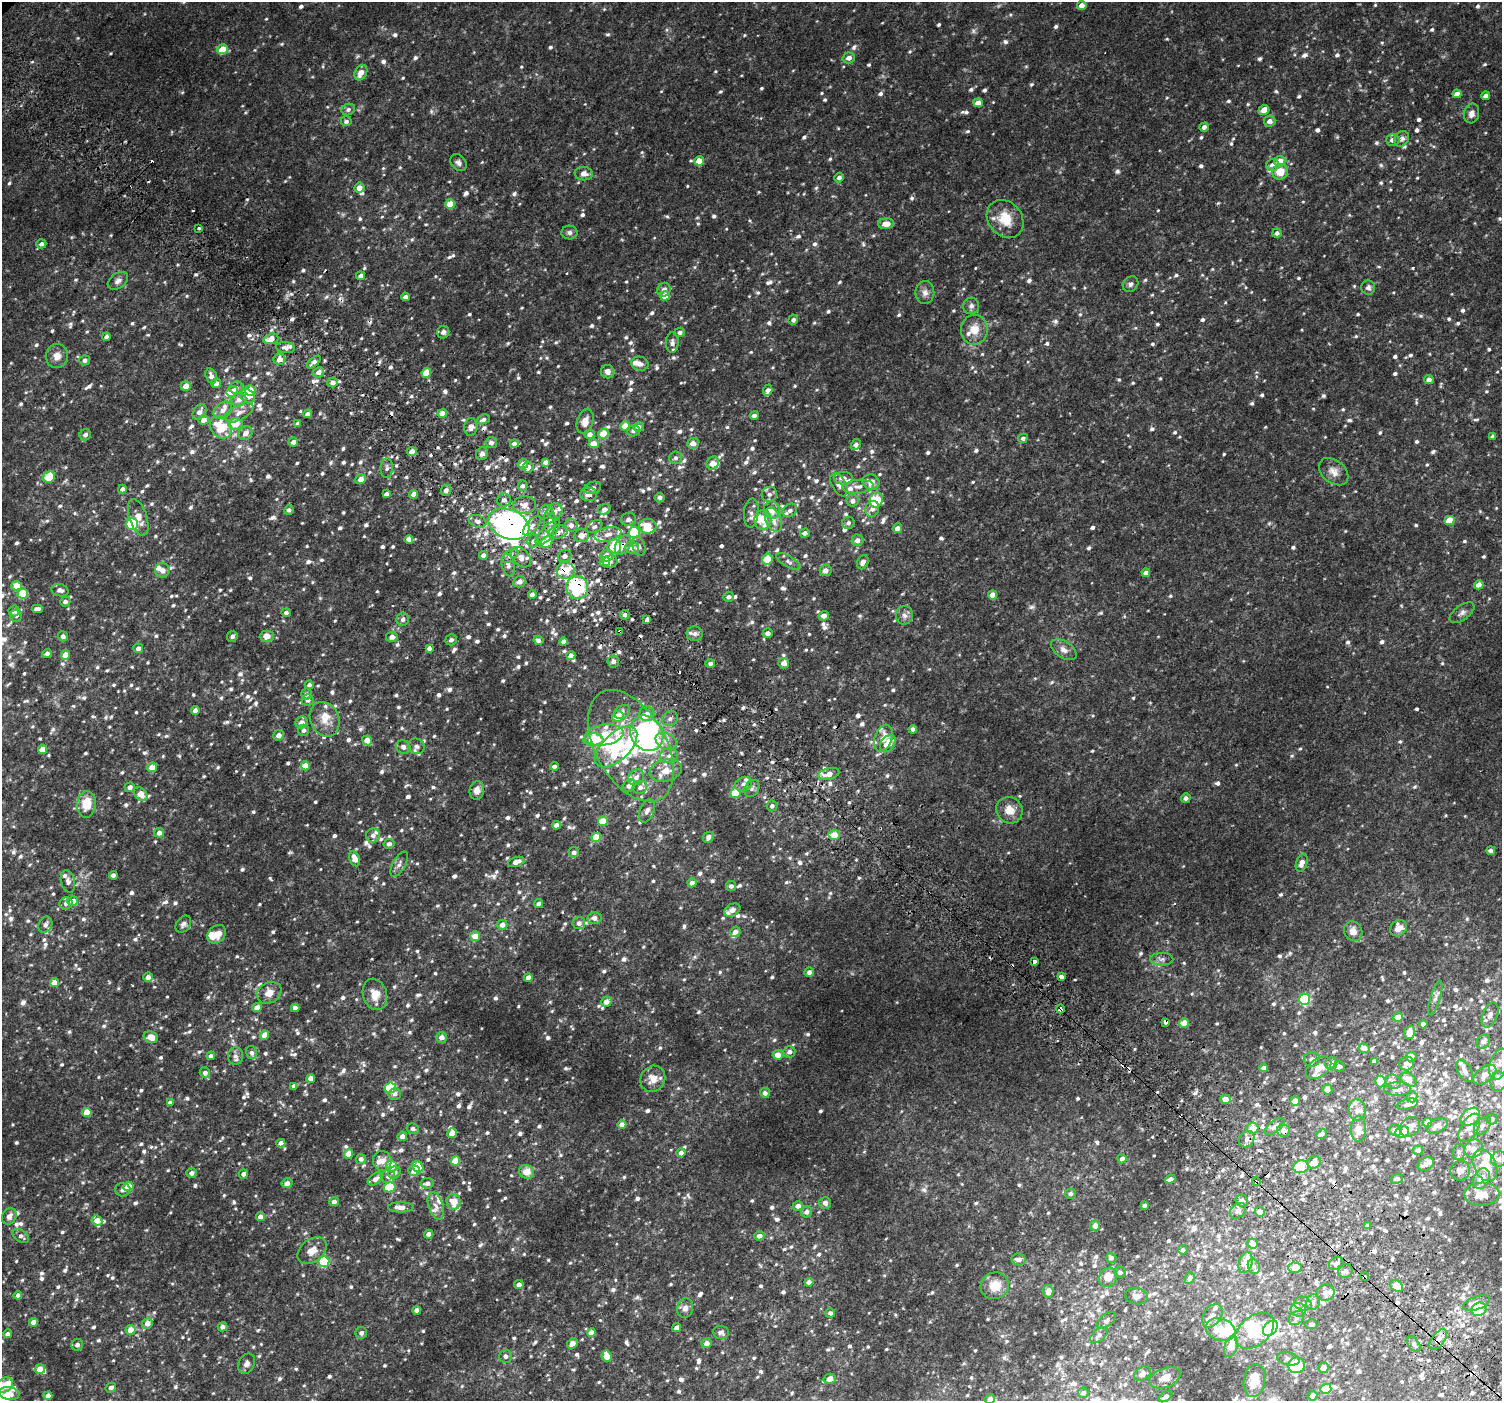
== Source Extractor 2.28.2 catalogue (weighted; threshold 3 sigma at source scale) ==
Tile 6 of 4 x 4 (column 2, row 2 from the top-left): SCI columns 1564-3063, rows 3024-4422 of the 6113 x 6113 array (HDU 1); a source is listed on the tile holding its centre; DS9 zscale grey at full resolution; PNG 1504 x 1403 px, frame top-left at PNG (2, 2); each listed source drawn as its Kron ellipse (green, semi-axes under 4 px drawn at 4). Shown black and unused: <1% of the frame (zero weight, under 2 of 3 exposures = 3% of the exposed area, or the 3 px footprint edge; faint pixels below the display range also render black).
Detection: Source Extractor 2.28.2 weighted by HDU 2 'WHT'; one run over the whole footprint, this tile lists its part. Background 0.0336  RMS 0.0094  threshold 0.0425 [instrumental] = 3 sigma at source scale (4.5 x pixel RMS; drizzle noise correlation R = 1.50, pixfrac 1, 0.0396/0.0396 arcsec/px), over >= 5 px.
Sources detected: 1629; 11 inside a brighter object's white glare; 25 cosmic-ray / hot-pixel residue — neither listed nor drawn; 90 inside a brighter listed object's ellipse — not listed separately; of the other 1503, all 500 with FLUX_AUTO >= 2.9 (the completeness limit of this list) listed and drawn (1003 fainter detections not listed), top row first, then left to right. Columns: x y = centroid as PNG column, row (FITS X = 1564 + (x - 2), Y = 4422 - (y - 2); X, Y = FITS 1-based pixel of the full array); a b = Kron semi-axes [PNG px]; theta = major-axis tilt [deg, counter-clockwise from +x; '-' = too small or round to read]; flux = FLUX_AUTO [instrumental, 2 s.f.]
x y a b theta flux
1082 5 4 4 - 6.7
223 49 5 5 - 18
849 58 6 5 - 5.2
361 73 8 6 60 8.5
1457 94 4 4 - 6.4
1485 96 4 4 - 4.3
978 103 5 4 - 8.3
348 109 7 5 24 3.2
1264 110 5 4 - 9.2
1471 113 10 7 76 5.4
346 121 5 5 - 3.2
1270 121 6 5 - 5.3
1204 127 4 4 - 3.8
1402 139 8 6 52 4
1393 140 6 6 - 5.1
699 161 5 4 - 13
1280 161 6 5 - 11
458 163 9 7 -50 3.4
1272 165 6 5 - 4.5
1280 172 8 7 - 13
584 174 9 6 -7 5.3
839 178 5 4 - 3.2
359 188 5 5 - 5.9
450 204 5 4 - 20
1005 219 20 16 -50 22
886 224 8 5 4 8.6
199 228 3 3 - 5
569 233 8 7 - 3
1277 233 4 4 - 3.3
41 244 5 4 - 3.3
361 276 4 4 - 3.3
118 281 11 7 35 4.4
1130 284 8 7 - 2.9
1368 287 7 7 - 3
664 290 7 6 - 4.3
925 293 11 9 88 5.3
665 296 5 4 - 13
405 297 4 4 - 4.1
971 306 8 8 - 3.6
793 320 5 5 - 2.9
974 330 15 13 80 13
443 332 6 6 - 3.2
680 332 5 4 - 3.5
107 337 4 4 - 3.7
271 339 8 5 18 10
672 343 10 6 90 3.7
285 348 9 5 -7 4.1
57 356 12 11 - 8.1
279 359 6 5 - 8.3
85 360 5 5 - 3.6
314 362 8 4 41 3.6
640 364 9 7 -12 4.3
318 372 6 5 - 5.5
608 372 7 6 - 4.7
426 373 5 4 - 17
211 376 8 5 -72 4.8
1429 380 5 4 - 4.7
333 382 5 5 - 5.1
216 383 5 4 - 4.1
186 386 5 4 - 9.3
236 388 7 6 - 3.3
250 390 5 5 - 19
768 390 6 4 71 3.1
232 392 6 5 - 9.3
247 396 8 6 -35 12
239 400 7 6 - 5.1
223 410 10 7 40 5.1
199 412 8 6 55 6
239 413 16 7 28 6.6
308 414 4 4 - 4.3
442 414 4 4 - 9.9
754 415 4 4 - 3.3
483 419 7 4 22 3.2
204 420 5 5 - 7.4
585 422 13 8 73 8.2
235 424 7 6 - 17
298 424 4 4 - 3.1
625 426 5 4 - 16
221 427 12 10 -50 31
471 427 9 6 84 4.7
639 427 5 4 - 3.7
633 431 6 5 - 3.3
245 433 7 6 - 6
590 434 5 4 - 4.4
604 434 5 5 - 19
85 435 6 5 - 3.6
1493 436 4 4 - 4
1023 438 5 4 - 3.5
293 442 4 4 - 4.4
491 443 6 5 - 3.9
594 443 5 4 - 8.8
693 443 6 5 - 5.9
514 444 4 4 - 4.5
856 444 6 4 59 3.4
412 452 5 4 - 8.6
482 454 6 6 - 3.3
676 458 6 6 - 3
546 462 4 4 - 5.1
713 463 7 6 - 7
523 464 5 4 - 6.3
528 467 5 5 - 6
387 468 10 6 87 3.2
1334 472 16 11 -40 8
49 477 6 5 - 22
843 478 9 6 -1 5.5
361 479 5 5 - 6.7
871 482 8 7 - 8.7
839 485 13 7 -62 5.5
523 486 5 5 - 3.6
858 487 16 7 5 5.7
593 488 9 6 19 3.9
122 489 4 4 - 3.5
446 490 6 5 - 3
386 494 4 4 - 3.4
414 494 4 4 - 6.5
589 494 8 6 -9 6.5
769 494 8 7 - 3.6
660 498 5 5 - 3.4
504 500 7 6 - 3.8
876 500 8 6 72 37
853 501 6 6 - 4.5
524 505 11 9 1 8.1
605 509 6 5 - 6
872 509 8 7 - 4.7
289 510 5 4 - 3.2
772 510 9 8 - 11
790 510 8 6 35 3.4
555 511 8 7 - 4.7
545 512 8 6 41 3.8
751 513 14 7 84 4.3
138 517 19 9 -72 11
628 519 7 6 - 3.8
763 520 10 8 -83 17
773 520 13 7 -65 8.6
478 521 9 6 -18 3.8
550 521 13 6 -88 4.6
1450 521 5 4 - 20
848 523 6 6 - 3.4
132 524 6 6 - 59
509 524 21 14 -22 260
571 525 6 6 - 4.6
532 526 12 5 49 4.6
648 526 9 7 -1 19
594 527 9 5 30 2.9
897 528 5 4 - 5.7
558 532 10 6 14 4.4
634 532 6 5 - 35
548 533 16 6 47 7.1
805 533 5 4 - 3.9
608 534 14 7 13 6.6
581 535 7 6 - 7.3
409 539 4 4 - 5.6
857 540 6 6 - 5.3
533 541 6 5 - 3.1
547 542 6 5 - 23
623 545 11 7 58 5.6
639 546 10 6 -73 3.6
614 547 7 7 - 31
632 548 7 6 - 6.5
483 555 4 4 - 5.1
510 555 9 5 38 3.9
565 556 7 5 30 3.9
607 556 6 6 - 11
521 557 12 8 -47 7.1
767 559 5 5 - 21
788 561 13 5 -30 3.6
605 562 5 5 - 9.5
610 562 7 6 - 3.7
863 562 7 5 68 4.8
508 565 11 6 -78 4.8
162 570 7 7 - 6
826 570 6 5 - 4.7
566 571 9 8 - 15
1146 573 4 4 - 5.9
519 582 6 5 - 5.4
1479 585 5 4 - 7.7
16 586 5 5 - 13
577 587 11 11 - 85
60 590 9 6 -15 4.2
23 594 5 5 - 30
532 595 4 4 - 4.5
993 595 4 4 - 12
729 597 5 5 - 3.2
65 602 5 5 - 3.5
37 609 5 4 - 4.8
14 611 5 5 - 4.5
286 613 4 4 - 3.6
1462 613 14 7 36 4.3
625 615 5 5 - 3.1
904 615 9 8 - 4.2
16 616 6 6 - 3.6
824 616 5 4 - 6.2
403 619 6 6 - 3.8
646 620 4 3 - 9
620 631 3 3 - 15
768 633 5 4 - 4.4
695 634 8 7 - 3.3
63 636 5 5 - 3.6
232 636 6 5 - 3
267 636 7 5 0 7.8
392 637 6 5 - 4.8
451 640 5 5 - 3.8
538 640 5 4 - 3.2
563 642 4 4 - 6.3
138 648 5 4 - 4.1
429 648 4 4 - 4.1
1064 650 14 8 -34 5.8
47 653 5 4 - 3.1
65 655 5 4 - 11
571 656 4 4 - 7.2
613 661 6 6 - 3.8
710 663 5 4 - 3.1
784 663 5 5 - 6.8
309 685 4 4 - 3.3
306 694 6 5 - 2.9
308 700 6 6 - 3.4
195 711 4 4 - 4.7
622 712 8 6 34 4
647 714 7 7 - 6
618 716 6 5 - 16
325 719 18 14 -64 13
670 719 8 7 - 3.4
302 722 6 6 - 5.7
913 729 4 4 - 3.1
304 730 5 5 - 3.1
647 733 19 15 -54 96
278 735 5 5 - 6
604 735 20 10 9 19
883 738 14 8 72 11
367 740 5 4 - 10
593 740 10 6 2 29
666 741 11 8 -27 5.8
888 744 9 6 52 13
416 746 8 7 - 3.3
631 746 61 35 -60 120
403 747 7 6 - 5.3
616 747 26 13 44 49
43 749 5 4 - 13
669 756 9 7 10 4.6
305 766 4 4 - 15
554 766 4 4 - 3.5
152 767 5 5 - 9.6
666 771 16 11 13 13
829 774 10 5 14 9.9
636 777 8 7 - 5.9
743 784 8 6 28 3.6
629 786 7 5 51 4.6
130 787 5 4 - 4
640 787 7 6 - 4.3
752 789 9 7 58 3.1
477 791 9 7 80 6.2
735 793 5 5 - 23
141 794 8 5 -49 11
1186 798 5 4 - 3.2
86 804 13 9 85 21
772 806 5 5 - 3.1
1009 810 14 12 -45 11
647 811 12 7 67 4.9
603 821 5 4 - 23
556 825 4 4 - 6.9
159 833 5 5 - 5.8
373 835 7 6 - 4.8
834 835 5 5 - 12
596 837 5 4 - 24
708 837 6 5 - 5
389 844 5 5 - 3.4
1491 850 4 4 - 3.4
574 852 5 5 - 3.2
354 859 8 5 -66 11
516 862 8 4 17 8.2
1302 863 9 5 72 6.9
399 864 14 6 61 4.5
113 875 4 4 - 5.4
68 881 11 7 -76 3.7
692 883 4 4 - 5.9
731 886 5 5 - 3.8
73 901 5 4 - 8.2
66 903 7 6 - 3.3
539 904 4 4 - 3.6
732 910 8 6 27 4.3
594 918 7 6 - 5.5
579 923 6 6 - 4.5
183 924 9 6 51 3.4
45 925 8 6 65 3.6
502 925 5 5 - 6.1
1398 928 9 7 38 9.5
1353 931 10 9 - 7.8
735 932 5 5 - 4.6
217 934 10 8 47 9.7
475 936 5 5 - 12
1162 959 11 6 -1 3.3
1034 961 4 3 - 6.3
809 972 5 4 - 3.9
148 977 5 4 - 5.3
1061 977 3 3 - 22
528 978 4 4 - 6.7
54 983 4 4 - 10
269 993 13 10 31 8.6
375 994 16 12 -73 13
1435 998 18 5 73 3.6
1305 999 5 5 - 74
606 1002 5 4 - 6.1
257 1008 4 4 - 10
295 1008 4 4 - 5.1
1060 1009 4 3 - 23
1490 1015 13 7 68 4.7
1398 1017 5 4 - 11
1166 1022 4 3 - 9.2
1184 1023 5 4 - 11
1423 1024 4 4 - 5.2
1410 1032 7 5 70 7.8
265 1035 5 4 - 11
151 1037 7 5 -20 11
441 1037 5 5 - 5.7
1483 1042 7 6 - 4.2
1364 1048 5 5 - 7.2
252 1052 7 5 -75 3
789 1052 6 5 - 3.8
778 1055 5 5 - 8.4
211 1056 4 4 - 3.2
236 1056 8 7 - 4.1
1411 1057 5 4 - 14
1312 1059 8 7 - 3.5
1374 1061 4 4 - 3.3
1331 1063 6 5 - 4.9
1407 1063 7 7 - 5.9
1499 1064 16 9 72 6.5
1339 1066 5 5 - 3
1264 1068 4 4 - 4.4
1319 1068 14 9 37 10
1465 1071 12 6 -60 4.1
205 1073 5 5 - 4.1
1485 1075 13 7 36 7.5
311 1078 4 4 - 7.7
653 1079 13 12 - 11
1408 1080 9 6 -33 8.9
1380 1081 6 5 - 20
1498 1081 10 8 83 9.7
1393 1082 8 6 -33 4.4
294 1086 4 4 - 4.1
390 1088 5 5 - 50
1327 1089 5 5 - 6
1398 1089 13 7 1 7.1
765 1093 5 5 - 3.8
395 1094 6 5 - 2.9
1412 1097 5 5 - 3.8
1225 1099 5 4 - 9.1
1295 1101 5 4 - 11
170 1103 4 4 - 4.2
1408 1104 11 5 14 5.6
1357 1110 11 8 -85 5.6
87 1112 4 4 - 15
1470 1117 11 7 37 19
1492 1119 5 5 - 3
1427 1122 4 4 - 6.5
622 1124 4 4 - 6.4
1275 1126 12 5 38 3.9
1437 1126 11 7 25 5.2
1482 1126 10 6 52 3.7
1410 1127 11 8 45 11
1252 1128 6 5 - 13
1469 1128 16 8 59 7.7
413 1129 6 5 - 3.2
1358 1129 13 7 90 10
1284 1130 6 6 - 5.6
1395 1130 6 6 - 3.5
1402 1132 7 5 22 22
452 1133 5 4 - 12
1322 1134 6 3 30 3.5
402 1136 5 4 - 5.6
1247 1139 9 7 51 5.2
281 1143 4 4 - 6.3
1474 1149 10 8 41 6.4
1418 1150 5 4 - 3.2
1459 1152 8 6 80 3.2
681 1153 4 4 - 4.5
348 1154 4 4 - 12
361 1159 5 5 - 3.9
1122 1159 4 4 - 4.1
1499 1159 8 7 - 4.7
382 1161 10 9 - 8.5
455 1161 5 4 - 18
1314 1162 7 6 - 6.4
1426 1164 8 6 28 3.8
1485 1165 16 11 -65 21
391 1166 6 5 - 19
418 1167 6 5 - 23
1301 1167 8 6 7 19
414 1171 6 5 - 6.8
1460 1171 10 9 - 4.5
394 1172 6 5 - 4.1
527 1172 7 6 - 13
192 1173 5 5 - 4.9
243 1174 4 4 - 4.1
388 1176 7 6 - 3.9
375 1179 8 5 35 5.2
1170 1179 5 3 - 4.1
1397 1179 6 4 15 3.8
1482 1179 11 7 66 9.2
1256 1182 4 3 - 3.1
287 1183 5 5 - 4.1
427 1183 6 5 - 4
128 1186 5 4 - 13
390 1187 6 5 - 22
123 1190 7 6 - 3.6
1070 1194 5 5 - 3
1482 1194 18 11 3 12
1242 1201 6 6 - 4.5
334 1202 4 4 - 4.7
454 1202 8 7 - 14
825 1203 6 6 - 4.6
1144 1205 4 3 - 3.4
436 1206 14 7 -71 7.2
798 1206 5 4 - 5.6
401 1207 13 5 0 6.6
1238 1211 9 6 44 3.6
807 1212 6 5 - 4.2
1260 1212 5 4 - 6
9 1216 8 7 - 5.7
260 1217 4 4 - 5.3
97 1221 6 5 - 9.9
1095 1226 5 5 - 6.1
1367 1226 4 3 - 3.3
428 1234 4 4 - 4
21 1236 9 6 -34 3.4
759 1236 5 4 - 4.7
1253 1244 5 5 - 6.4
1183 1250 5 4 - 3.1
312 1251 16 11 37 9.6
1111 1258 5 5 - 3.4
1019 1259 7 6 - 5.5
324 1262 5 5 - 57
1246 1263 10 6 73 15
1336 1263 7 6 - 3.5
1254 1266 7 6 - 3.3
1295 1268 7 5 -2 12
1345 1271 7 7 - 3.8
1120 1272 6 5 - 3.8
1108 1277 10 9 - 12
1365 1277 4 3 - 7.1
1189 1278 6 5 - 3.1
809 1282 4 4 - 4.7
519 1285 4 4 - 4.3
995 1286 14 13 - 18
1397 1286 7 5 -39 12
1048 1291 6 5 - 8.4
1326 1292 9 8 - 4.8
18 1295 4 4 - 4.2
1137 1296 11 8 -11 5.5
1313 1302 8 7 - 3.6
1476 1303 14 6 19 9
1303 1304 9 7 -17 3.9
685 1308 10 8 75 5
1479 1309 8 6 24 22
417 1310 4 4 - 4.6
1298 1310 8 7 - 3.9
830 1313 5 5 - 2.9
1212 1316 13 8 55 5.8
1296 1318 8 6 35 3.1
1106 1320 11 6 39 3.6
33 1322 4 4 - 7.1
147 1323 5 5 - 7
1311 1324 6 5 - 3.2
222 1327 5 4 - 3.9
677 1328 4 4 - 5.9
1270 1328 9 6 49 100
131 1330 5 5 - 11
1220 1330 15 11 -20 23
1255 1331 22 14 40 36
721 1332 8 6 -6 3
361 1333 6 5 - 3.3
591 1333 4 4 - 9.2
8 1334 4 4 - 3.1
1099 1335 10 6 41 3.1
1438 1340 12 6 53 8.4
572 1343 5 5 - 7
706 1343 5 5 - 5
1414 1344 9 5 -52 3.1
77 1345 6 5 - 3.8
1231 1346 11 6 72 12
506 1356 6 6 - 3.1
607 1356 6 5 - 17
1288 1359 11 6 -13 3.5
247 1364 10 8 64 4.4
1296 1365 8 7 - 44
1323 1368 5 5 - 6.9
40 1369 5 5 - 11
1142 1374 9 6 35 4.9
1165 1378 16 9 21 7.2
830 1379 6 5 - 7.2
1254 1380 17 10 81 20
5 1385 9 7 32 17
111 1388 5 4 - 3.1
1326 1389 5 5 - 21
9 1393 10 6 -7 8.3
1083 1393 5 5 - 3.2
48 1396 4 4 - 6.9
1166 1396 7 4 36 3.9
1312 1396 5 4 - 6.7
990 1399 5 4 - 4.3
Overlapping masked pixels (flux is a lower limit): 18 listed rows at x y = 589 494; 509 524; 558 532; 623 545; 614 547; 565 556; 566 571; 577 587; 620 631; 1034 961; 1060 1009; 1166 1022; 1275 1126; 1252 1128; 1284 1130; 1256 1182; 1365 1277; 1438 1340
Isophote crosses this tile's border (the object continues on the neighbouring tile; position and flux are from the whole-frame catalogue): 3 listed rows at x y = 8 1334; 5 1385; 990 1399